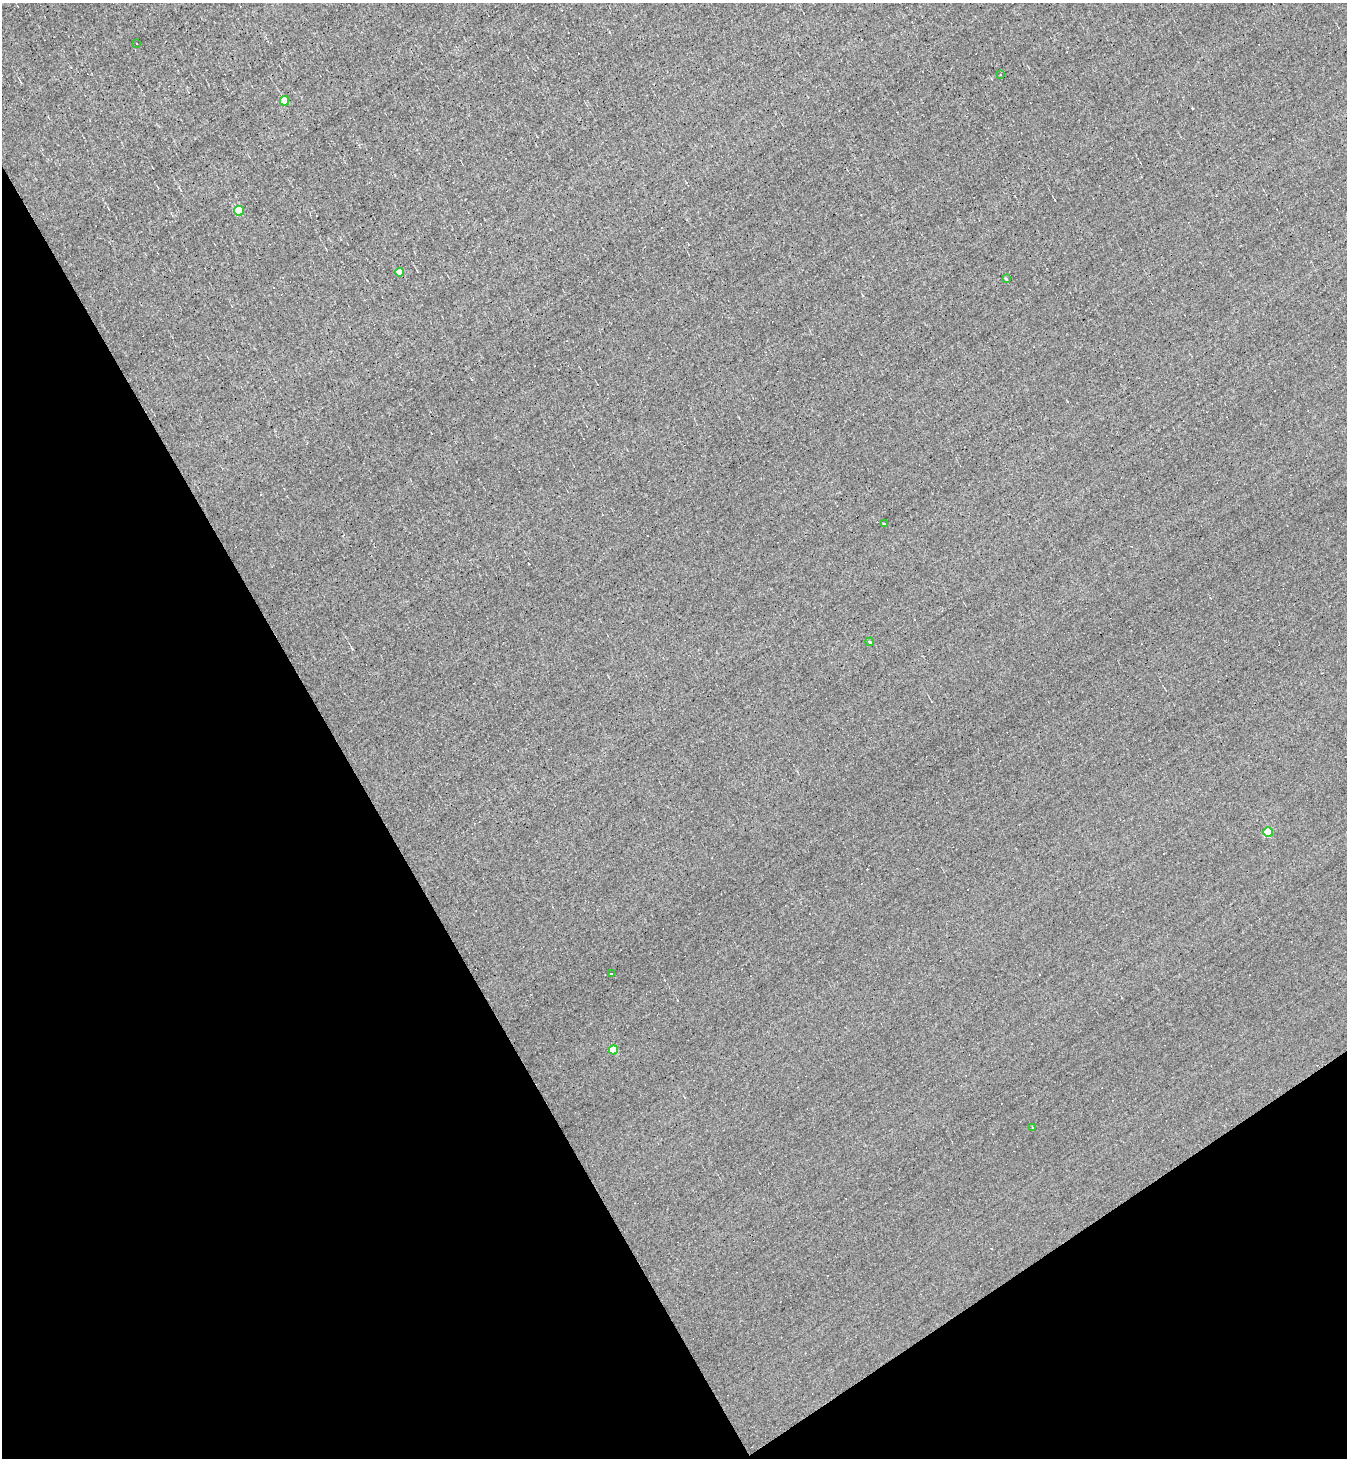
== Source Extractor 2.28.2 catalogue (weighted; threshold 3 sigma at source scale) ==
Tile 14 of 4 x 4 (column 2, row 4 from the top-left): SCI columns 1497-2841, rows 1-1456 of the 5822 x 5826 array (HDU 1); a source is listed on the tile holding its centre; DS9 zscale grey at full resolution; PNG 1349 x 1460 px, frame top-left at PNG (2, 3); each listed source drawn as its Kron ellipse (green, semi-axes under 4 px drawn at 4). Shown black and unused: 31% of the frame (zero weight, under 3 of 5 exposures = <1% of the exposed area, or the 3 px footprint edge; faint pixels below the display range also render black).
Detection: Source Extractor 2.28.2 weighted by HDU 2 'WHT'; one run over the whole footprint, this tile lists its part. Background 0.00525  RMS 0.045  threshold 0.201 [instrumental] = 3 sigma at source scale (4.5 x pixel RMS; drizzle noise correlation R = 1.50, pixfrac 1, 0.05/0.05 arcsec/px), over >= 5 px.
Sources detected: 22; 10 cosmic-ray / hot-pixel residue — neither listed nor drawn; the other 12 listed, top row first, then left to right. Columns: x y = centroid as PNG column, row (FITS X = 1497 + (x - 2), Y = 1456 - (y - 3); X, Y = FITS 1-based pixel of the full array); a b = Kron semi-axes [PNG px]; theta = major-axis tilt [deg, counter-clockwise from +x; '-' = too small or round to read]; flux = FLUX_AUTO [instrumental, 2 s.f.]
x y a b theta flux
137 43 3 3 - 12
1000 75 3 2 - 3
284 101 5 4 - 94
239 211 5 5 - 160
400 272 4 4 - 39
1006 279 4 3 - 4.3
884 524 4 2 - 3.6
870 642 4 3 - 4
1268 832 5 5 - 200
611 974 3 2 - 3.9
613 1050 4 4 - 88
1033 1128 3 3 - 23